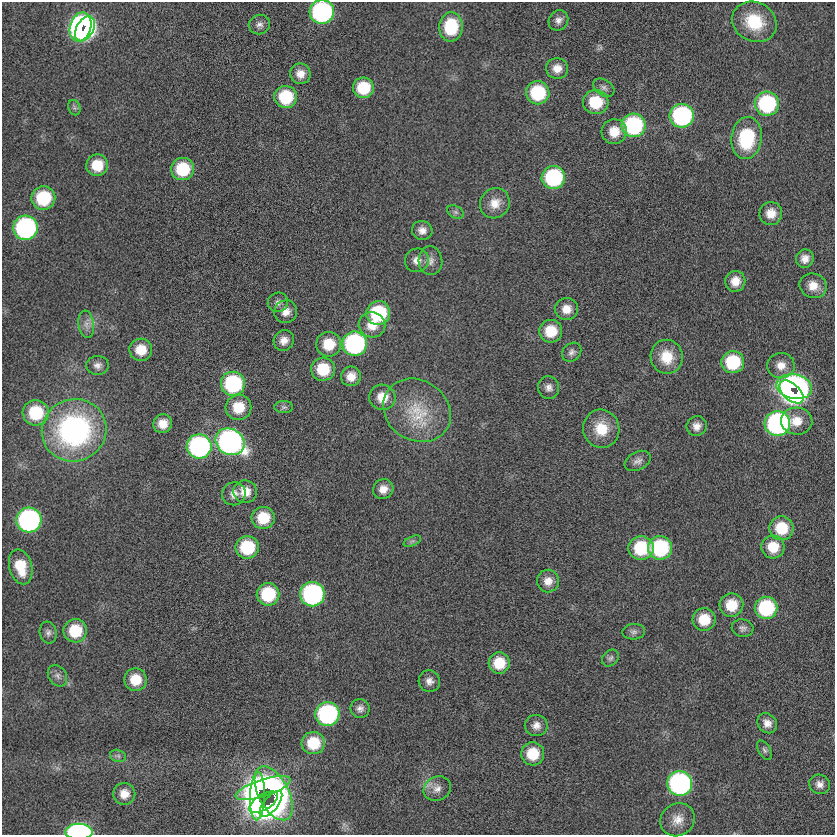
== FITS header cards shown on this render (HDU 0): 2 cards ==
NAXIS1  =                  833
NAXIS2  =                  833

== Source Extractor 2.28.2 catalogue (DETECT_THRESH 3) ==
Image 833 x 833 px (HDU 0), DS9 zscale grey, 1 PNG px = 1 image px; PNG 837 x 837 px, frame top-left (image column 1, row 833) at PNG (2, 2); each listed source drawn as its Kron ellipse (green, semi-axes under 4 px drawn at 4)
Background -0.21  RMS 4.9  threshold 14.8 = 3 sigma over >= 5 px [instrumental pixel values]
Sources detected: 116; all 116 listed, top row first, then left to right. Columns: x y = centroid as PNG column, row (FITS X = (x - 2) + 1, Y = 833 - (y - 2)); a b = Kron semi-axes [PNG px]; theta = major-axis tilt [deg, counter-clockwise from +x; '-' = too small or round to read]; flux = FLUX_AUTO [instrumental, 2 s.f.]
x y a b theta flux
322 12 12 12 - 69000
558 20 10 9 - 1800
754 22 23 19 -27 14000
259 25 11 9 18 1700
80 27 15 10 75 110000
451 27 14 11 85 16000
85 29 13 8 60 79000
557 68 11 10 - 3500
300 74 10 10 - 3300
363 88 10 10 - 12000
604 88 11 7 -33 1500
538 93 12 11 - 20000
286 97 11 11 - 15000
596 102 13 12 - 13000
767 104 12 12 - 35000
74 108 8 6 -71 870
682 116 12 12 - 52000
634 125 12 12 - 42000
614 132 12 12 - 6300
747 138 21 15 84 22000
97 165 11 10 - 8200
183 169 11 11 - 16000
553 177 12 11 - 34000
43 198 12 11 - 19000
495 203 15 14 - 4800
456 212 9 6 -27 890
771 213 11 11 - 4300
25 228 12 12 - 72000
422 230 10 9 - 2400
805 259 9 8 - 2500
417 260 12 11 - 2900
430 261 14 12 -84 2600
735 281 10 10 - 4200
813 286 14 12 -22 4500
278 302 10 9 - 1600
566 309 12 11 - 4100
286 312 12 11 - 3000
378 313 12 12 - 25000
86 324 14 8 -82 2400
372 325 13 12 - 5400
551 331 11 11 - 8800
284 340 11 10 - 2800
329 344 12 12 - 8400
355 344 12 12 - 61000
141 350 11 11 - 6400
572 352 10 8 43 1500
667 357 17 16 - 8400
733 362 11 11 - 19000
97 365 11 9 0 1900
781 365 14 12 -3 3900
323 369 12 11 - 12000
351 376 10 10 - 4000
233 384 12 12 - 36000
794 387 18 12 -11 150000
549 388 11 10 - 2100
791 392 14 8 -43 87000
382 397 13 12 - 5900
238 407 13 12 - 8500
284 407 9 6 0 900
417 410 35 30 -33 19000
36 413 13 12 - 17000
797 421 15 13 -4 5700
777 423 13 12 - 81000
163 424 9 9 - 4200
697 426 10 9 - 2600
601 429 19 18 - 9200
74 430 32 31 - 76000
230 442 15 13 -32 130000
199 446 12 12 - 79000
638 461 14 9 27 1900
383 489 10 10 - 3100
245 492 12 11 - 4700
234 494 12 11 - 2700
263 518 11 11 - 9800
29 520 12 12 - 87000
781 528 12 12 - 11000
412 541 9 4 22 730
247 547 11 11 - 18000
773 547 11 11 - 7500
641 548 12 11 - 17000
660 548 12 11 - 32000
21 567 18 11 -75 9100
548 581 11 11 - 3400
268 594 11 11 - 18000
312 594 12 12 - 68000
731 605 12 11 - 8000
766 608 11 11 - 26000
704 619 11 11 - 8300
743 628 11 8 -8 1400
75 631 11 11 - 13000
634 632 11 7 5 1300
48 633 11 8 -80 1300
610 658 9 7 47 1100
499 663 10 10 - 9100
57 676 12 8 -56 1700
135 680 11 11 - 7400
429 681 11 10 - 2200
360 708 9 9 - 1800
327 714 12 12 - 55000
767 723 11 9 -47 2700
536 725 11 10 - 2400
313 743 11 11 - 11000
764 750 10 6 -58 1000
533 754 11 11 - 9700
118 756 8 6 -12 910
680 783 12 12 - 85000
820 784 10 9 - 2100
263 788 29 8 18 51000
437 789 14 12 26 3000
274 793 29 15 -63 130000
124 794 11 11 - 3900
257 796 24 7 88 83000
264 802 16 7 31 71000
271 804 15 7 51 73000
678 820 18 16 33 4700
79 832 13 8 1 65000
At the frame edge (FLAGS 8, measured only in part): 2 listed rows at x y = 322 12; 79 832